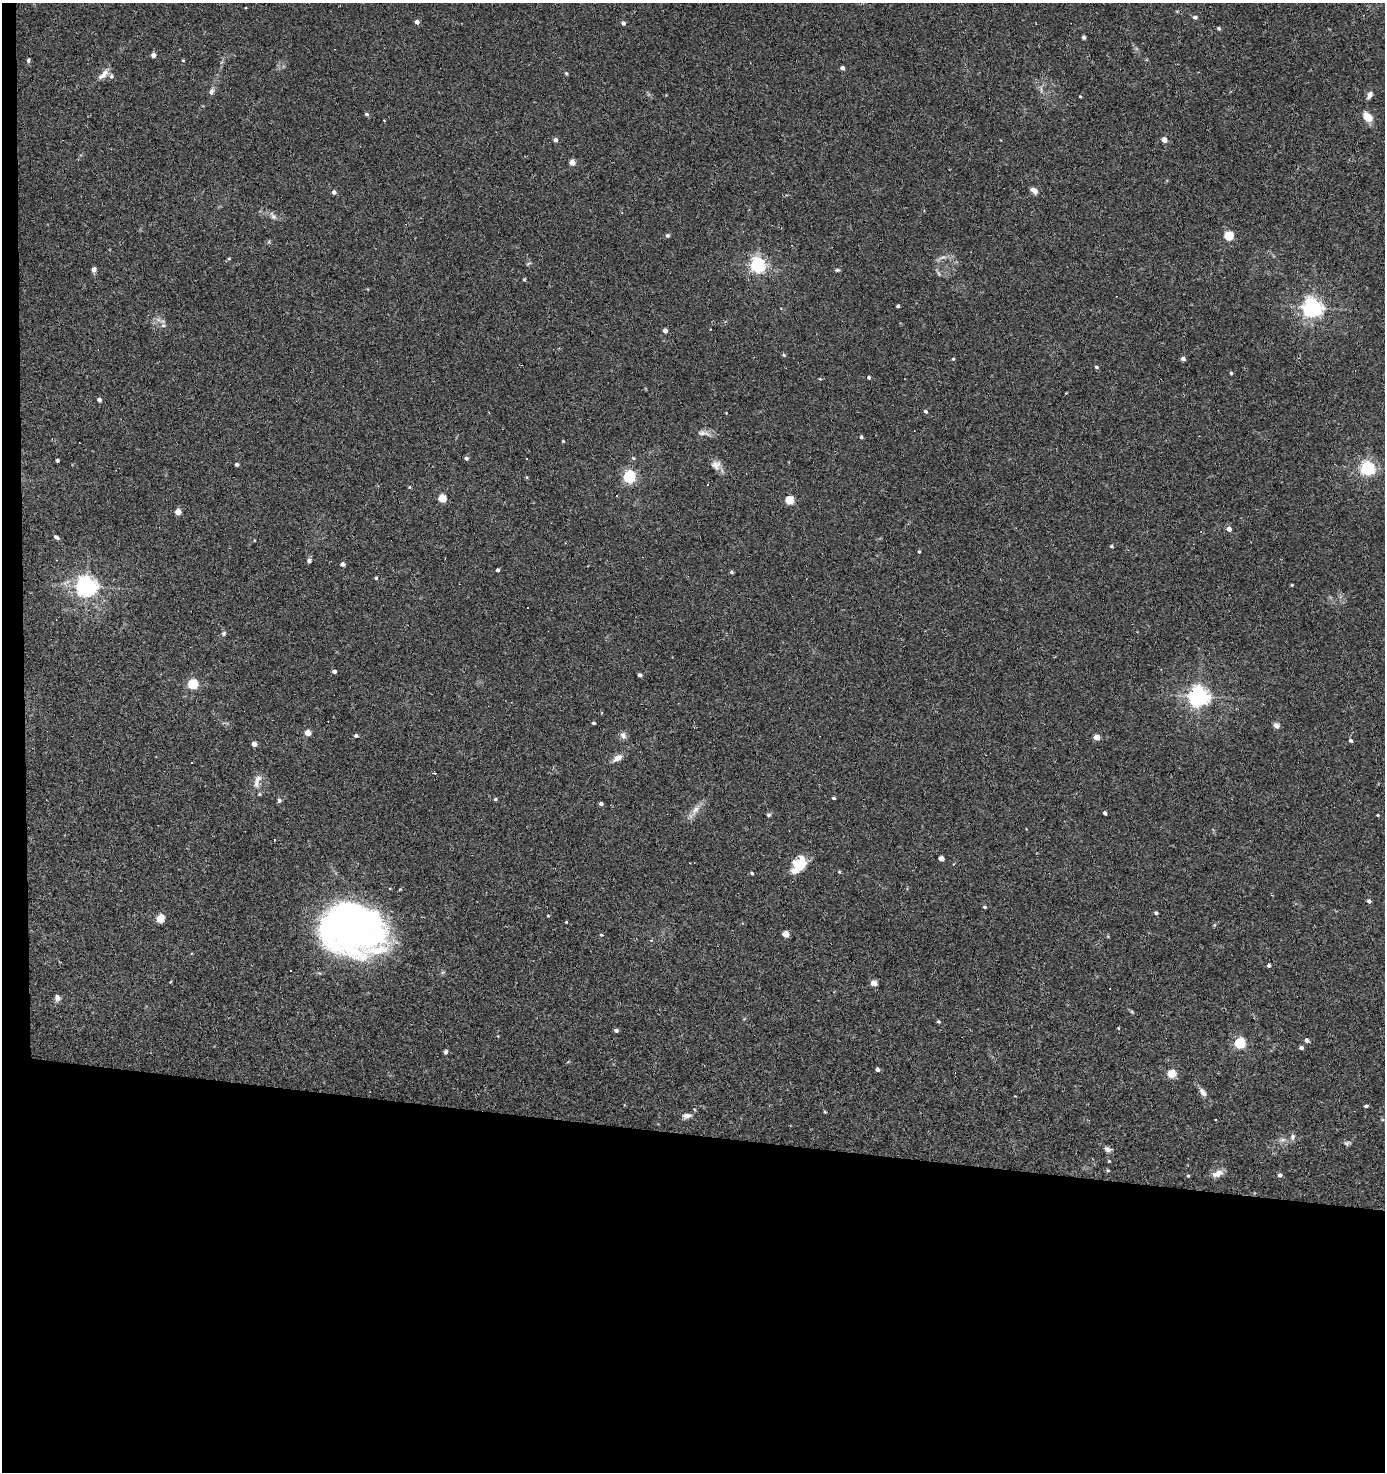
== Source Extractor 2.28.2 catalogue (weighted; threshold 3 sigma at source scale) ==
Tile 7 of 3 x 3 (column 1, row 3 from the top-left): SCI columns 188-1570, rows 1-1470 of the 4435 x 4410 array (HDU 1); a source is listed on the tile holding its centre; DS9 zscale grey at full resolution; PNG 1387 x 1474 px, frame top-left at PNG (2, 3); no overlay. Shown black and unused: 24% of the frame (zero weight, under 2 of 3 exposures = <1% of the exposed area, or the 3 px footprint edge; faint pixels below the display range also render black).
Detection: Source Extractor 2.28.2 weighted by HDU 2 'WHT'; one run over the whole footprint, this tile lists its part. Background 0.0536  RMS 0.0051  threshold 0.023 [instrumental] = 3 sigma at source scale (4.5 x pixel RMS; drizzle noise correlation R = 1.50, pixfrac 1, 0.05/0.05 arcsec/px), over >= 5 px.
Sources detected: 145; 2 inside a brighter object's white glare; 9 cosmic-ray / hot-pixel residue — not listed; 1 inside a brighter listed object's ellipse — not listed separately; the other 133 listed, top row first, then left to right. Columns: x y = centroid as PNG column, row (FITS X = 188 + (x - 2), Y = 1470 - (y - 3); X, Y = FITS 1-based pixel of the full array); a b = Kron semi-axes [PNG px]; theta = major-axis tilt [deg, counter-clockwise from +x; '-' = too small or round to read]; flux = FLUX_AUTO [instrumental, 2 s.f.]
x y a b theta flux
1195 17 6 4 -16 1.1
417 22 4 4 - 2.2
623 23 5 4 - 1.2
1219 28 4 4 - 0.78
1084 37 4 3 - 0.88
153 55 4 4 - 2.7
28 60 4 4 - 1
183 61 4 3 - 0.42
842 68 4 3 - 1.9
566 73 5 4 - 0.52
104 74 17 7 46 3.3
111 76 6 5 - 1.4
211 91 9 6 81 1.6
1370 95 10 6 61 2.1
1080 96 3 2 - 0.5
366 114 5 4 - 1
1367 117 10 7 -48 6.8
384 120 3 2 - 0.39
556 140 5 4 - 1.5
1164 140 5 4 - 3.7
572 162 4 4 - 6.4
1034 190 8 5 -44 2.5
334 192 4 4 - 1.7
273 216 13 5 -58 1.7
668 235 5 5 - 0.77
1229 236 5 5 - 23
942 257 9 4 21 1.6
229 259 5 3 - 0.47
757 265 6 5 - 150
94 270 4 4 - 2.8
837 270 6 4 0 0.77
524 280 4 3 - 0.53
898 306 3 3 - 0.84
1312 308 7 6 - 260
163 325 6 5 - 1
665 331 4 4 - 2.6
784 355 5 4 - 0.65
953 359 4 3 - 0.49
1183 359 4 4 - 2
1096 367 5 4 - 0.74
1231 373 4 4 - 0.63
869 377 4 4 - 0.86
99 400 4 4 - 1.7
925 411 4 4 - 1
703 433 20 7 -9 2.8
861 437 4 3 - 0.94
563 441 3 3 - 0.47
466 458 4 4 - 1.2
526 458 3 3 - 0.55
633 458 5 4 - 0.62
57 460 3 3 - 1.2
237 464 4 3 - 1.2
716 465 14 11 -25 3.4
1367 468 6 5 - 120
629 477 5 5 - 76
707 484 3 3 - 2.4
409 487 4 4 - 0.46
442 498 5 4 - 15
790 500 5 4 - 20
178 512 4 4 - 6.4
1229 529 5 4 - 2.7
56 537 6 4 -35 1.2
254 540 3 2 - 0.37
1111 546 5 4 - 0.66
919 552 3 3 - 0.57
309 561 5 5 - 1.4
342 564 4 4 - 1.5
497 570 3 3 - 1.2
731 572 5 4 - 0.74
376 578 4 3 - 0.7
1292 585 3 3 - 0.47
86 587 7 6 - 300
224 633 7 6 - 0.93
334 671 4 4 - 1.8
640 675 4 3 - 1.6
192 684 5 5 - 38
1199 696 7 6 - 290
593 723 4 3 - 0.79
1276 726 7 5 -43 2.3
308 733 4 4 - 5.7
623 735 10 7 -69 1.9
356 736 4 4 - 1.1
1096 737 4 4 - 5.1
1351 740 4 4 - 1.2
254 744 4 4 - 2.8
617 758 11 7 34 3.6
257 781 21 8 72 3.9
834 798 3 3 - 0.87
495 799 4 4 - 0.72
279 800 5 4 - 1.2
601 804 4 3 - 1.3
695 810 11 7 51 3.1
1105 813 4 3 - 1.3
768 815 6 4 1 0.76
1378 815 3 3 - 0.45
941 858 4 4 - 4
798 865 20 13 47 11
839 872 4 4 - 0.49
752 873 4 4 - 0.73
1369 901 4 4 - 1.6
985 907 5 3 - 0.68
1156 913 4 3 - 0.89
548 916 4 3 - 0.37
160 919 5 5 - 15
566 922 3 3 - 0.39
348 926 68 45 -20 220
786 934 5 4 - 7.6
601 935 4 3 - 0.57
651 940 5 3 - 0.5
1268 965 4 3 - 4.2
170 982 4 3 - 0.39
874 983 5 4 - 6
57 998 8 6 -84 1.9
938 1022 5 4 - 0.69
1118 1028 4 3 - 0.33
616 1030 4 4 - 1.3
1307 1040 4 4 - 2
1240 1043 5 5 - 50
1301 1048 4 4 - 1.4
446 1052 6 5 - 1.1
877 1069 4 4 - 1.8
1172 1074 5 4 - 18
1203 1092 12 6 -51 2.5
1366 1106 4 3 - 1.1
825 1112 4 3 - 0.47
687 1116 12 7 7 2.1
1293 1137 9 6 78 1.6
1347 1143 8 6 -24 1.1
1107 1149 10 6 -24 1.6
1109 1161 3 3 - 0.53
1218 1173 15 8 22 3.6
1280 1175 4 4 - 1.6
1188 1176 4 3 - 0.57